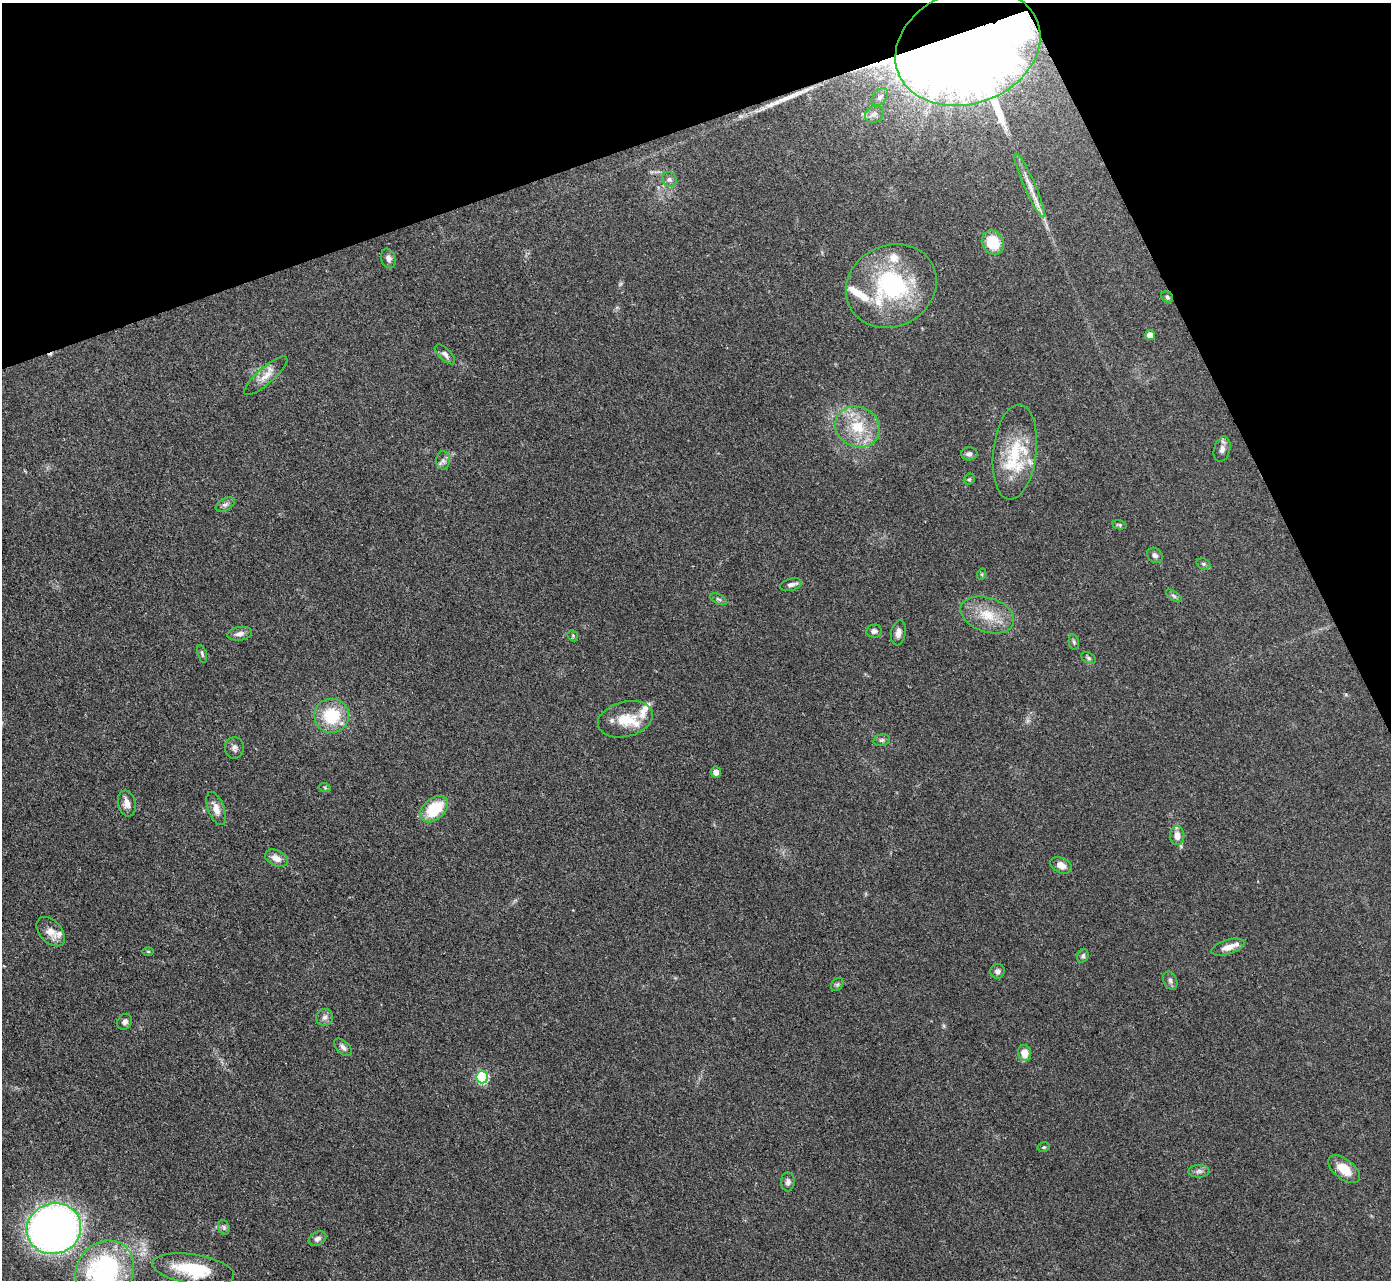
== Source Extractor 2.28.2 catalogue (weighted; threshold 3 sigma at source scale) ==
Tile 3 of 4 x 4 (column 3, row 1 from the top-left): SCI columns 2778-4166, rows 3984-5261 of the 5555 x 5545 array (HDU 1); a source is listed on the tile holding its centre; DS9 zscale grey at full resolution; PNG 1393 x 1282 px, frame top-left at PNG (2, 3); each listed source drawn as its Kron ellipse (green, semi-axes under 4 px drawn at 4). Shown black and unused: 18% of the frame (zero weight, under 3 of 4 exposures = <1% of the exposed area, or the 3 px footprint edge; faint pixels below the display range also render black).
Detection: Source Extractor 2.28.2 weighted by HDU 2 'WHT'; one run over the whole footprint, this tile lists its part. Background 0.07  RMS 0.0052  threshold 0.0235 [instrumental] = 3 sigma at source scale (4.5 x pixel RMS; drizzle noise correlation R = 1.50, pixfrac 1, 0.05/0.05 arcsec/px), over >= 5 px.
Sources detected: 80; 1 too faint to see at this stretch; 1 cosmic-ray / hot-pixel residue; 1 long thin detection or spike segment (spike, bleed or trail) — neither listed nor drawn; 10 inside a brighter listed object's ellipse — not listed separately; the other 67 listed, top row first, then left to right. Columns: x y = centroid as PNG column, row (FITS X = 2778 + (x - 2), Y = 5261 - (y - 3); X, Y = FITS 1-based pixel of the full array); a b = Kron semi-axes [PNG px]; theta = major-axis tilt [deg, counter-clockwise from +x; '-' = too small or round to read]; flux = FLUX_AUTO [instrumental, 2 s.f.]
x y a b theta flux
968 47 74 56 20 1700
880 97 10 6 53 1.9
874 114 10 8 27 2.4
669 179 8 7 - 1.7
1030 185 35 6 -66 6
993 243 12 10 -58 15
388 258 10 7 -73 2.4
891 286 47 40 28 68
1167 297 6 5 - 0.88
1150 335 5 5 - 5.6
445 354 13 6 -45 2
266 376 28 8 42 5.6
858 427 23 20 -26 18
1222 449 13 8 75 2.8
1015 452 48 21 83 27
969 454 8 6 1 1.9
443 460 9 7 -89 1.9
969 479 6 5 - 0.77
225 505 10 6 27 1.8
1119 525 7 4 -11 0.81
1155 555 8 6 -41 1.6
1203 564 7 5 -21 1
982 574 6 4 72 0.6
791 585 11 6 16 2
1174 596 9 4 -36 1.1
718 599 9 4 -26 1.1
987 615 28 17 -19 14
874 631 7 6 - 1.7
898 633 12 7 80 2.7
240 634 12 7 8 2.7
573 636 6 4 -49 0.74
1074 642 8 5 -79 1
202 654 9 4 -72 0.98
1089 658 8 5 -28 1
332 716 17 17 - 24
625 719 28 17 14 13
882 740 8 6 16 1.3
234 748 11 9 84 2.2
716 772 5 5 - 2.8
325 788 6 3 -20 0.56
127 803 13 8 -78 3.9
216 808 17 8 -70 4.6
434 809 16 10 40 22
1177 836 9 7 -85 4.4
276 858 12 7 -24 4.1
1061 865 11 7 -25 3.9
51 932 17 11 -48 5.5
1228 947 17 7 18 5.3
148 951 6 4 -1 0.61
1083 956 7 5 63 1.2
998 971 7 7 - 2.2
1170 980 9 6 -64 1.7
837 984 7 5 53 1
325 1017 8 8 - 2
125 1022 8 7 - 1.8
343 1047 11 6 -45 1.9
1025 1053 8 6 -86 6.1
482 1077 6 6 - 43
1044 1147 6 4 15 0.78
1344 1169 19 10 -37 10
1199 1171 10 6 1 1.8
788 1182 9 7 86 2
224 1227 8 5 -70 1.2
54 1229 27 25 20 320
317 1239 9 6 29 2
193 1269 41 15 -9 28
105 1271 32 28 51 89
Overlapping masked pixels (flux is a lower limit): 2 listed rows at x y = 968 47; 1167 297
Isophote crosses this tile's border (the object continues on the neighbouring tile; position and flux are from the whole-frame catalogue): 1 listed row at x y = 105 1271